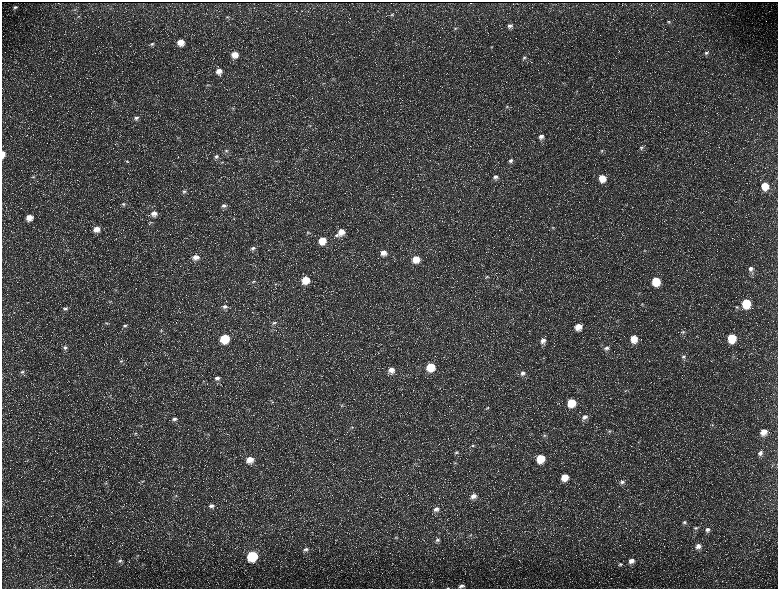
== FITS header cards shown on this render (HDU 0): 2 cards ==
NAXIS1  =                 1552 / length of data axis 1
NAXIS2  =                 1173 / length of data axis 2

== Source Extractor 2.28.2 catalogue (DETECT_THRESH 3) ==
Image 1552 x 1173 px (HDU 0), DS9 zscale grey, zoomed out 1/2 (1 PNG px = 2 x 2 image px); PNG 780 x 591 px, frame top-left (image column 1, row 1173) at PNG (2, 2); no overlay
Background 228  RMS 10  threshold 31.2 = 3 sigma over >= 5 px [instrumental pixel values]
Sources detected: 168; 35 cannot appear on this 1/2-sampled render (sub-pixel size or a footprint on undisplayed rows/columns) and are not listed; the other 133 listed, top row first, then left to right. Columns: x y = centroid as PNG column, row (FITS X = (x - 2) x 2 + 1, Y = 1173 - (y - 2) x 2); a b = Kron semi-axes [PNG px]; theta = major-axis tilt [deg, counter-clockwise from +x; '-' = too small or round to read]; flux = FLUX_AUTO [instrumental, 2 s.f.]
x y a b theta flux
471 3 2 1 - 520
15 7 6 4 21 4100
75 10 5 3 - 2300
392 15 7 3 21 3400
78 16 6 3 7 2200
227 17 6 4 11 3200
669 22 6 5 - 4400
510 26 6 5 - 6900
455 28 6 3 41 2800
180 42 7 6 - 24000
152 44 6 4 6 4400
491 47 3 2 - 1400
706 53 6 6 - 6000
235 54 6 5 - 22000
524 57 5 4 - 4000
337 61 5 3 - 2200
219 71 6 6 - 15000
334 79 5 3 - 2100
208 85 5 3 - 2000
507 107 5 4 - 2700
233 108 5 3 - 2200
136 118 8 6 24 7900
310 125 5 3 - 2500
541 136 6 5 - 10000
178 137 5 4 - 2500
641 147 5 5 - 4200
305 149 4 2 - 1300
226 151 6 5 - 4500
602 151 5 4 - 2800
3 154 6 3 -88 17000
216 156 6 5 - 5600
127 161 6 4 -16 3100
277 161 4 3 - 1600
511 161 6 5 - 6300
222 162 5 3 - 2100
33 177 6 3 12 2900
495 177 7 6 - 9500
602 178 7 6 - 33000
765 186 7 6 - 37000
184 192 7 5 16 5300
123 204 7 5 2 5400
224 206 7 5 12 6700
154 213 8 7 - 14000
29 217 7 6 - 21000
150 222 3 3 - 1900
553 228 5 4 - 2900
97 229 7 7 - 20000
341 232 8 7 - 21000
308 233 6 4 5 3000
336 235 7 4 15 4500
322 240 7 6 - 32000
253 248 7 5 5 7100
644 251 4 3 - 1900
383 253 7 6 - 16000
196 257 7 6 - 15000
416 259 7 7 - 30000
751 269 7 6 - 8500
752 273 5 3 - 3400
487 276 5 3 - 2600
305 280 7 6 - 41000
254 281 6 4 28 3800
656 281 7 6 - 65000
276 284 4 2 - 1500
115 290 5 3 - 1900
110 301 4 3 - 1900
746 303 7 6 - 89000
643 304 3 3 - 1500
225 307 8 5 10 8000
737 307 6 5 - 4400
65 308 6 4 7 4100
106 323 5 3 - 2100
274 323 6 4 17 4600
125 325 6 4 2 4100
578 327 6 5 - 22000
161 331 5 3 - 2200
683 332 6 4 4 3600
225 338 6 6 - 89000
732 338 7 6 - 73000
634 339 7 6 - 31000
543 341 7 6 - 9900
65 347 7 5 -10 6400
606 348 6 5 - 6900
683 356 6 5 - 5000
734 356 3 2 - 1100
121 361 6 4 3 3300
430 367 7 6 - 63000
391 370 7 6 - 16000
22 372 6 5 - 4600
522 373 6 5 - 7000
217 378 7 5 9 8400
625 390 5 4 - 2700
271 400 3 2 - 1100
571 403 7 6 - 52000
342 406 5 4 - 2900
487 408 5 3 - 2500
585 417 8 6 30 11000
174 419 6 5 - 5400
712 425 4 4 - 2300
352 427 5 4 - 2700
609 431 6 5 - 3900
764 432 7 6 - 22000
136 433 6 3 5 2900
208 434 4 3 - 1700
544 435 6 4 26 3400
473 446 6 4 17 3700
456 452 5 5 - 4100
760 453 7 5 53 8000
540 458 7 6 - 52000
250 460 7 7 - 24000
455 463 5 3 - 2100
565 477 7 6 - 33000
142 481 4 4 - 2100
622 482 7 6 - 7300
106 483 5 3 - 2300
176 496 5 4 - 3600
473 496 7 6 - 13000
211 506 8 6 0 9300
619 507 3 2 - 1000
436 509 8 6 16 10000
684 522 6 5 - 5100
696 528 6 5 - 5000
707 529 7 6 - 7600
470 535 7 4 43 4100
396 538 5 3 - 2300
437 540 7 6 - 6600
698 546 7 6 - 12000
306 549 8 5 12 7300
252 556 7 6 - 160000
120 561 7 6 - 6900
631 561 8 7 - 15000
620 564 6 5 - 4300
462 586 6 4 8 6900
448 588 6 2 0 1400
At the frame edge (FLAGS 8, measured only in part): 2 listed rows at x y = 3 154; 448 588
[35 sub-pixel or undisplayed-footprint detections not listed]